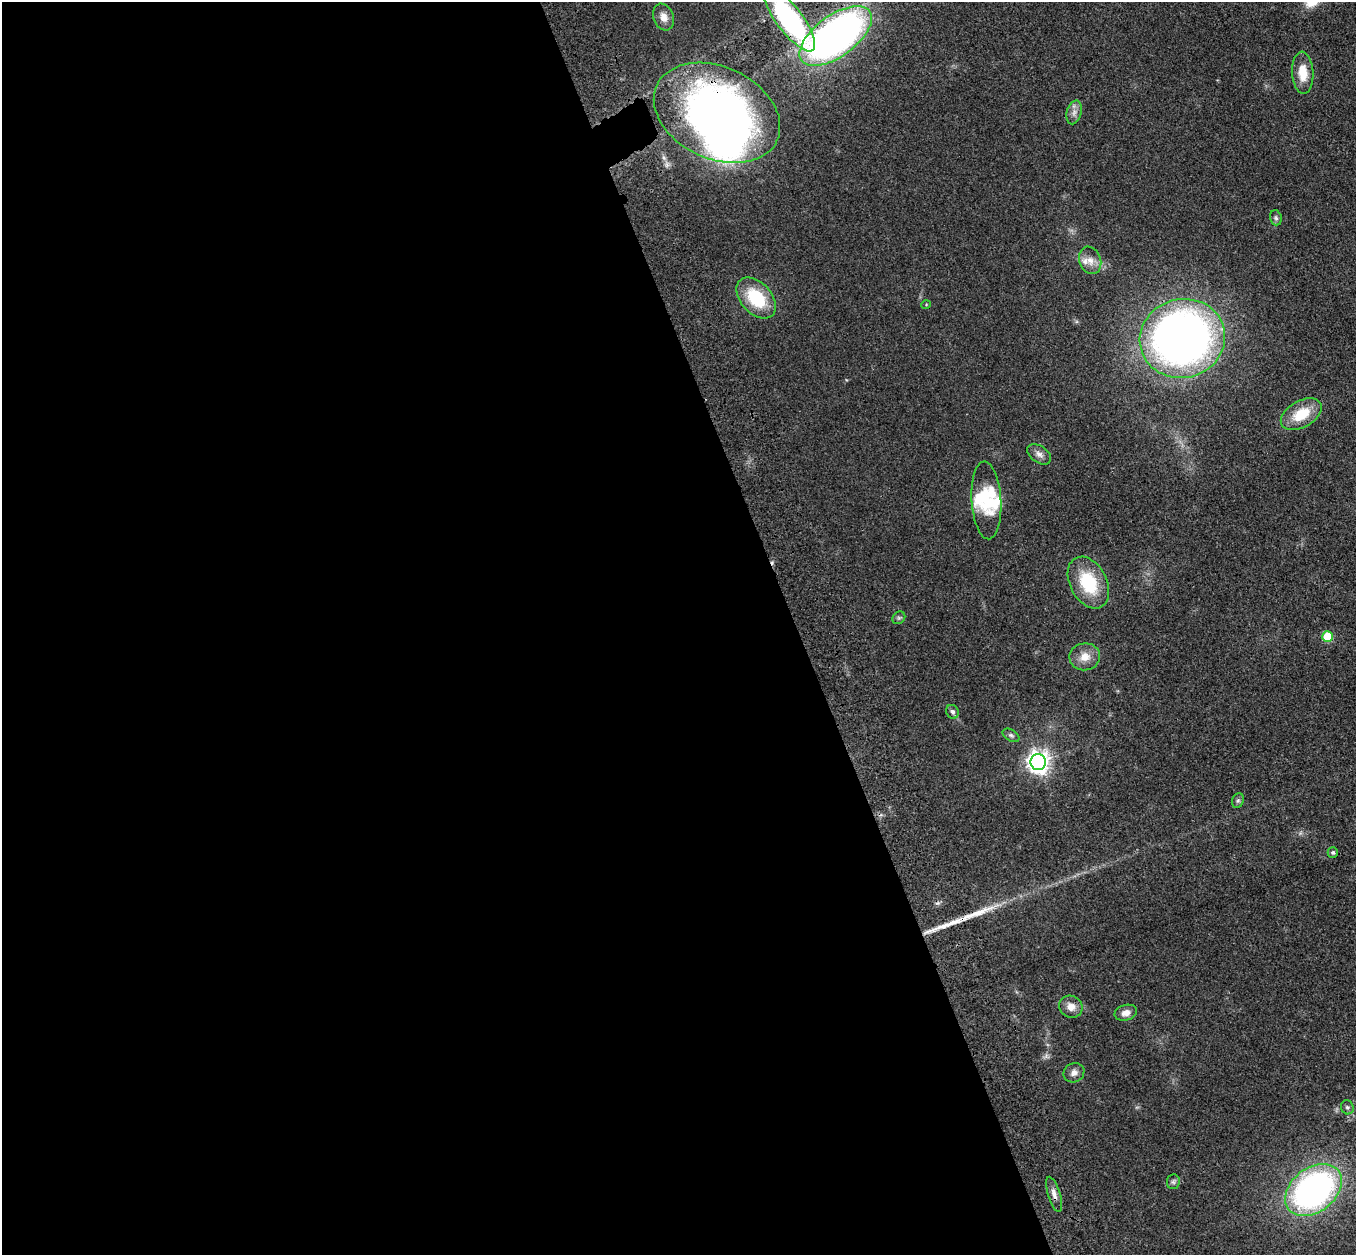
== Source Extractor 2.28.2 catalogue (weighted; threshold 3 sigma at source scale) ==
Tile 9 of 4 x 4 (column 1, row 3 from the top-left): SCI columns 112-1465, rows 1447-2699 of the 5635 x 5524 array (HDU 1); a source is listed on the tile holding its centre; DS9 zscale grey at full resolution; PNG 1358 x 1257 px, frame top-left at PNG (2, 2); each listed source drawn as its Kron ellipse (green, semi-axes under 4 px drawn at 4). Shown black and unused: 59% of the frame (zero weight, under 3 of 4 exposures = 6% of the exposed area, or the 3 px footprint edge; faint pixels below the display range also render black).
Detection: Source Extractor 2.28.2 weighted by HDU 2 'WHT'; one run over the whole footprint, this tile lists its part. Background 0.113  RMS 0.007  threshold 0.0313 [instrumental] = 3 sigma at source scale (4.5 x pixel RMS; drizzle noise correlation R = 1.50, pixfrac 1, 0.05/0.05 arcsec/px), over >= 5 px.
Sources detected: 36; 2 inside a brighter object's white glare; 1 long thin detection or spike segment (spike, bleed or trail) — neither listed nor drawn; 3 inside a brighter listed object's ellipse — not listed separately; the other 30 listed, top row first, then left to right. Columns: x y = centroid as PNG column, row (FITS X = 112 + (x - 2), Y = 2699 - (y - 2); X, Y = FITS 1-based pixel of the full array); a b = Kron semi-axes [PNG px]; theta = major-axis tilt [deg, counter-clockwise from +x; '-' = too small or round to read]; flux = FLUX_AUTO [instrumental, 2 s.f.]
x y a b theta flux
663 17 14 10 -68 5.7
790 20 38 13 -53 150
836 36 42 20 36 360
1303 73 21 10 -86 13
1074 112 12 7 74 3.8
717 113 66 46 -25 410
1276 218 8 5 -75 1.7
1090 260 14 10 -68 6.6
756 298 24 15 -48 35
926 305 5 3 - 0.59
1182 338 43 39 15 520
1301 414 22 13 29 20
1039 454 13 8 -35 3.9
986 500 39 15 -87 21
1088 583 28 18 -62 34
899 618 7 5 44 1.4
1327 636 5 5 - 28
1085 657 15 13 7 8.5
952 712 7 6 - 2
1011 735 9 5 -31 1.8
1038 762 8 7 - 490
1238 801 7 5 68 1.6
1333 852 5 5 - 1.3
1071 1007 12 10 -29 6
1126 1013 11 8 16 4.7
1074 1073 11 9 30 3.8
1347 1107 7 6 - 1.7
1173 1182 7 6 - 1.7
1313 1190 31 22 38 230
1054 1194 18 6 -73 4.3
Overlapping masked pixels (flux is a lower limit): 4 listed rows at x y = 790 20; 836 36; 717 113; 1054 1194
Isophote crosses this tile's border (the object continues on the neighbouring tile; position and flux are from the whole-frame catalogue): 1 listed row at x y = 790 20